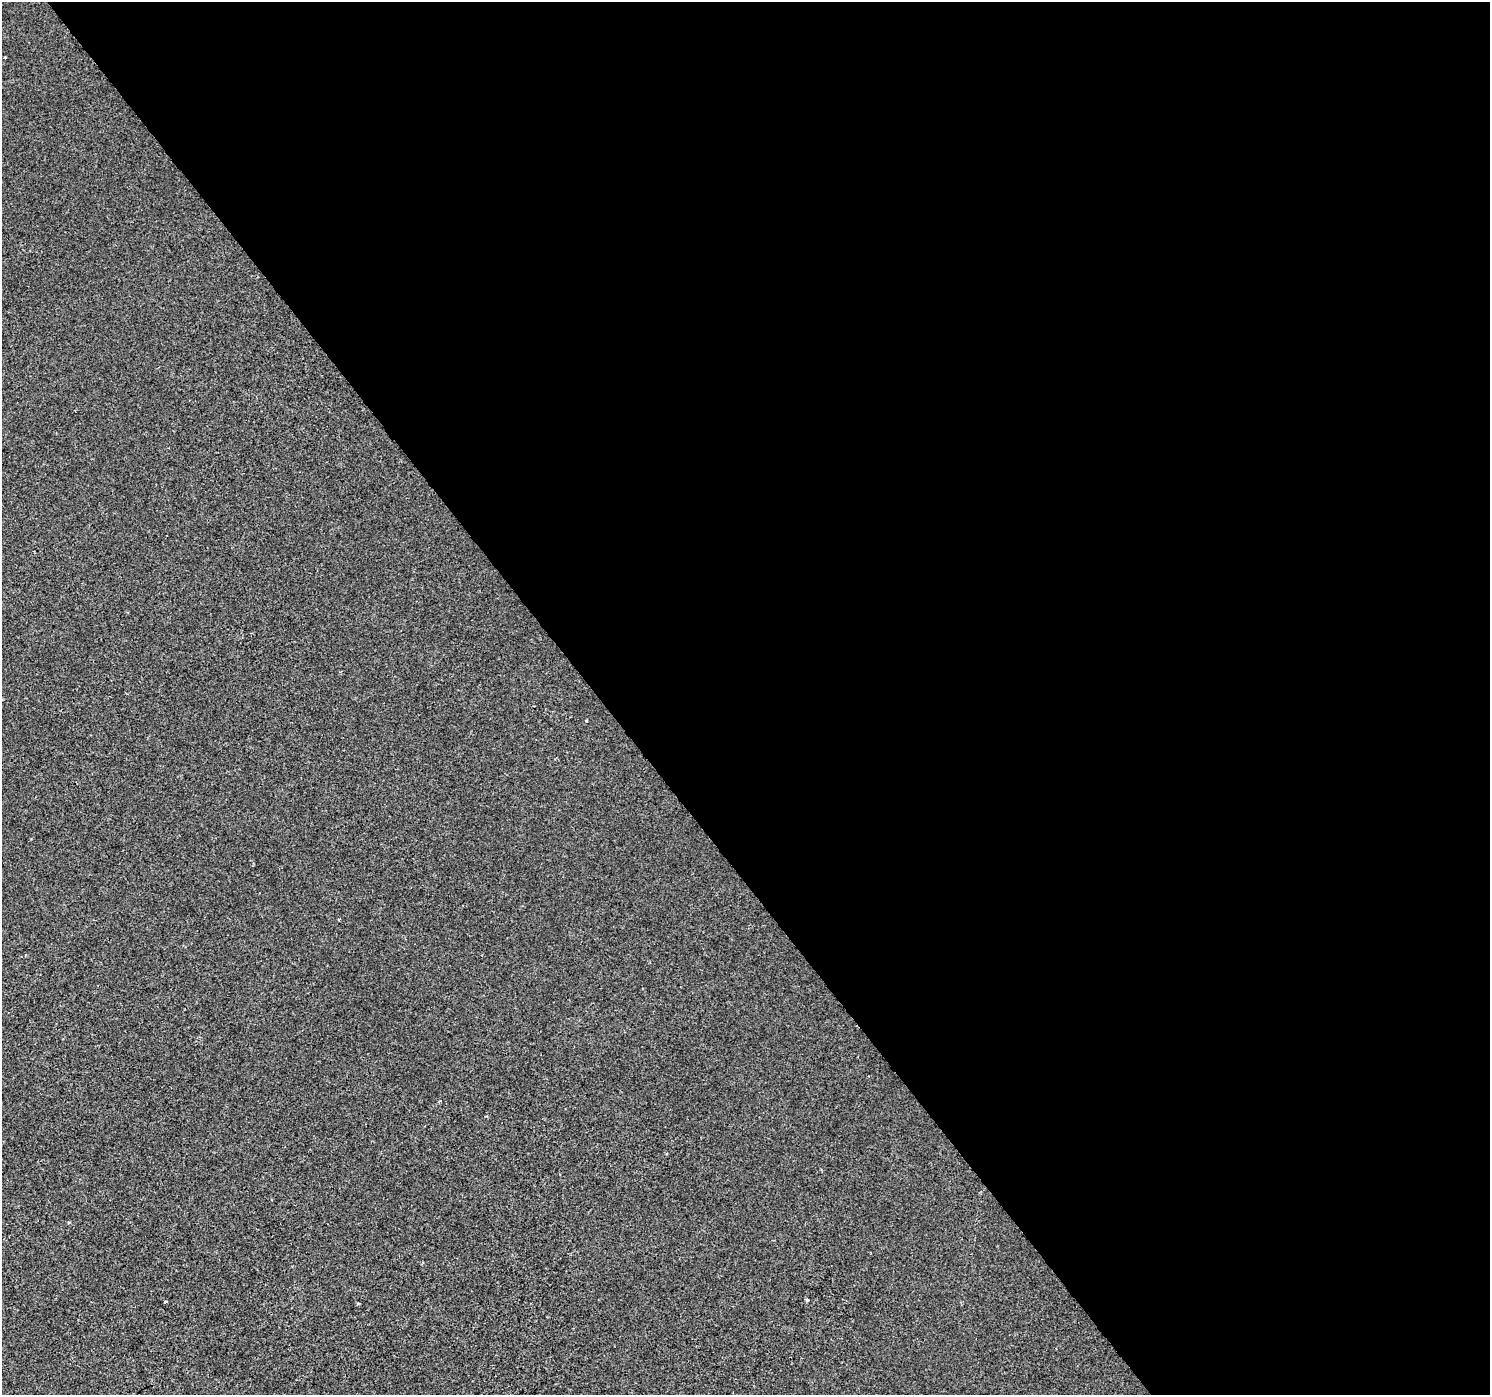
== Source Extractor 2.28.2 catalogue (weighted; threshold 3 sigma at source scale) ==
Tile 8 of 4 x 4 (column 4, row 2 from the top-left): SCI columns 4467-5954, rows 2914-4306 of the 5957 x 5890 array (HDU 1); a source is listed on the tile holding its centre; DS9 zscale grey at full resolution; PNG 1492 x 1397 px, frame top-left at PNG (2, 2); no overlay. Shown black and unused: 60% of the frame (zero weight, under 2 of 3 exposures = <1% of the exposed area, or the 3 px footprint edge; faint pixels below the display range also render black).
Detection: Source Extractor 2.28.2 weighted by HDU 2 'WHT'; one run over the whole footprint, this tile lists its part. Background 1.43e-04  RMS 0.0046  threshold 0.0205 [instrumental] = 3 sigma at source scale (4.5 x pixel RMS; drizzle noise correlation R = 1.50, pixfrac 1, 0.0396/0.0396 arcsec/px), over >= 5 px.
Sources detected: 5; all 5 listed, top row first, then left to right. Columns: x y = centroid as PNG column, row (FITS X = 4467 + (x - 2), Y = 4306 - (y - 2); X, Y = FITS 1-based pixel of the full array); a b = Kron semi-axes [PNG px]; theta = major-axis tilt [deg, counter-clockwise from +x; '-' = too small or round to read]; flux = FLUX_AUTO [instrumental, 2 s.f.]
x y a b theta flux
5 57 3 3 - 0.39
586 721 4 2 - 0.38
339 919 3 2 - 0.59
807 1300 3 3 - 1.1
165 1302 3 2 - 0.68